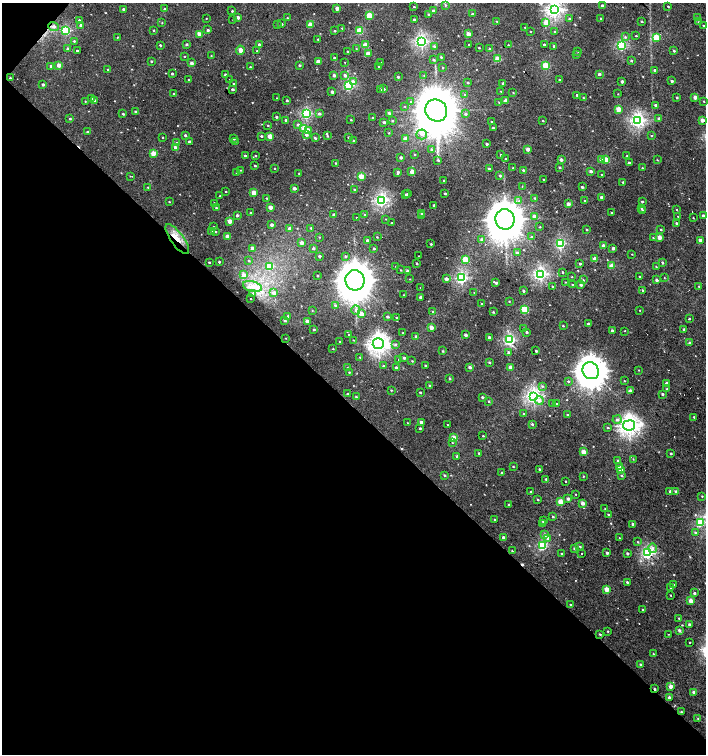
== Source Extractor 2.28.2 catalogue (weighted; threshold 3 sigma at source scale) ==
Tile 9 of 4 x 4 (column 1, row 3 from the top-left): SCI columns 164-1571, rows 1506-3008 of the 6023 x 6013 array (HDU 1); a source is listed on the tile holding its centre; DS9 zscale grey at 2 x 2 block average (1 PNG px = mean of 2 x 2 image px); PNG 708 x 756 px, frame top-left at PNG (2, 3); each listed source drawn as its Kron ellipse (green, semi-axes under 4 px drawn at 4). Shown black and unused: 47% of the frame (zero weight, under 2 of 3 exposures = <1% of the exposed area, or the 3 px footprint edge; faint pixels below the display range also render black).
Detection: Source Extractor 2.28.2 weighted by HDU 2 'WHT'; one run over the whole footprint, this tile lists its part. Background 0.00103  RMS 0.0032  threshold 0.0145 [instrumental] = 3 sigma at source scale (4.5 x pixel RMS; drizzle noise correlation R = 1.50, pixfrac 1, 0.0396/0.0396 arcsec/px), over >= 5 px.
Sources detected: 549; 2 inside a brighter object's white glare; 10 cosmic-ray / hot-pixel residue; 1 long thin detection or spike segment (spike, bleed or trail) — neither listed nor drawn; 4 inside a brighter listed object's ellipse — not listed separately; of the other 532, all 500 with FLUX_AUTO >= 0.326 (the completeness limit of this list) listed and drawn (32 fainter detections not listed), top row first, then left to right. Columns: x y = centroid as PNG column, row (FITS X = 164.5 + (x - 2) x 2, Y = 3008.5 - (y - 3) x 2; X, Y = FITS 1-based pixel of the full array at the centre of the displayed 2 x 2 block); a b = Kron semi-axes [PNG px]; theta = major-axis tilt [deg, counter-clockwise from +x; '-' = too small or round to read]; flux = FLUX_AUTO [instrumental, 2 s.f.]
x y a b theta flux
445 5 3 3 - 0.88
602 6 2 2 - 2.9
668 6 2 2 - 0.71
414 7 2 2 - 0.68
337 8 2 2 - 5.9
123 9 2 2 - 0.93
165 9 2 2 - 1.4
554 10 4 4 - 180
232 11 2 2 - 0.94
434 11 3 3 - 2.2
428 14 2 2 - 0.83
472 14 2 2 - 1.6
369 15 3 3 - 22
238 17 2 2 - 3.2
698 17 2 2 - 0.36
206 18 2 2 - 0.37
287 18 3 2 - 0.5
601 18 2 2 - 0.98
233 19 2 2 - 0.36
414 19 2 2 - 1.1
569 19 2 2 - 1.6
79 20 2 2 - 2.3
496 21 2 2 - 0.44
642 21 2 2 - 0.99
546 22 3 3 - 13
698 22 3 2 - 0.46
162 23 3 2 - 0.33
281 24 2 2 - 1.3
81 25 3 2 - 2
277 25 2 2 - 0.52
310 25 3 2 - 13
703 25 2 2 - 0.8
54 27 5 4 - 2.5
525 27 2 2 - 0.34
342 28 3 3 - 0.74
153 30 3 2 - 0.6
208 30 2 2 - 1.3
65 31 3 3 - 58
335 31 3 2 - 0.71
359 31 3 3 - 24
530 31 2 2 - 0.37
555 32 2 2 - 1.1
199 34 3 2 - 8.6
468 34 2 2 - 6.9
636 36 2 2 - 0.67
117 37 2 2 - 0.41
625 37 4 3 - 1.1
656 37 3 2 - 24
318 39 2 2 - 0.65
74 41 3 2 - 0.79
421 42 4 3 - 120
187 44 3 2 - 1.2
160 45 2 2 - 0.92
259 45 2 2 - 2.3
365 45 3 2 - 12
469 45 2 2 - 0.54
508 45 2 2 - 0.38
544 45 2 2 - 1.6
621 45 3 3 - 77
434 46 3 3 - 1.1
554 46 2 2 - 1.4
479 48 2 2 - 0.62
68 49 3 2 - 2.6
356 49 2 2 - 0.37
489 49 2 2 - 0.98
77 50 2 2 - 0.84
240 50 4 3 - 5.4
257 51 2 2 - 0.74
578 51 2 2 - 0.46
674 51 3 2 - 1.2
348 52 2 2 - 1.8
368 53 3 2 - 4.4
577 54 2 2 - 1.5
184 56 2 2 - 0.41
211 56 2 2 - 0.35
441 57 2 2 - 0.79
334 58 2 2 - 0.96
498 59 3 2 - 17
433 60 3 3 - 1.2
631 60 3 2 - 1.1
151 61 2 2 - 0.74
318 61 2 2 - 5.6
191 63 3 2 - 3
345 63 2 2 - 0.33
380 63 2 2 - 0.71
59 65 3 2 - 5.6
300 65 2 2 - 1.4
51 66 3 2 - 1.8
546 66 3 3 - 34
250 67 2 2 - 0.82
378 67 2 2 - 0.4
443 68 2 2 - 0.48
108 70 2 2 - 1.5
654 70 2 2 - 1.3
172 74 3 2 - 0.95
599 74 2 2 - 2.4
225 75 2 2 - 2
334 75 2 2 - 2.7
345 75 3 3 - 2.1
424 76 3 2 - 0.54
398 77 2 2 - 1.1
10 78 2 2 - 0.73
189 80 2 2 - 0.73
229 80 2 2 - 0.33
560 80 2 2 - 1
622 81 2 2 - 2.5
672 81 2 2 - 1.8
353 82 3 3 - 4.5
468 82 2 2 - 0.85
503 83 2 2 - 1.6
43 84 2 2 - 1.7
233 84 2 2 - 1
349 86 3 3 - 62
232 89 3 2 - 1.5
380 89 2 2 - 0.64
384 89 2 2 - 1.3
501 91 2 2 - 0.45
332 92 2 2 - 2.5
513 92 2 2 - 0.48
174 94 2 2 - 0.46
464 94 2 2 - 0.41
618 94 2 2 - 0.37
577 95 2 2 - 0.99
677 97 2 2 - 1
695 97 2 2 - 5.5
277 98 2 2 - 0.37
583 98 3 2 - 0.74
92 99 2 2 - 0.76
94 100 3 2 - 1.2
287 100 2 2 - 1.5
85 101 2 2 - 0.45
506 101 2 2 - 8.1
704 101 2 2 - 0.53
411 102 3 3 - 0.76
499 102 3 2 - 0.47
655 105 2 2 - 1.5
405 106 2 2 - 0.35
618 109 3 2 - 16
436 110 11 10 - 4800
135 111 2 2 - 1.1
306 113 3 3 - 80
389 113 3 3 - 1.4
123 114 2 2 - 1.1
319 114 3 3 - 1.9
466 114 3 3 - 1.5
276 117 2 2 - 1.3
373 118 2 2 - 1
659 118 3 2 - 2.1
70 119 3 2 - 0.84
286 120 2 2 - 1.8
351 120 2 2 - 0.55
392 120 2 2 - 0.95
638 120 4 3 - 160
702 120 2 2 - 6.2
491 121 2 2 - 0.4
543 121 2 2 - 0.49
384 122 2 2 - 2
298 124 4 3 - 1.4
268 125 2 2 - 0.52
493 128 2 2 - 0.76
304 129 3 3 - 20
309 130 3 3 - 3.1
87 132 2 2 - 1.2
389 133 2 2 - 0.48
422 134 5 5 - 3
185 135 2 2 - 1.2
306 135 3 3 - 2.3
261 136 2 2 - 1.1
270 136 3 2 - 11
327 136 3 2 - 0.68
651 136 3 2 - 0.5
348 137 2 2 - 0.76
163 138 2 2 - 0.42
234 138 2 2 - 1.8
315 138 3 2 - 1.2
405 139 3 2 - 7.2
235 141 2 2 - 0.37
354 141 2 2 - 1
190 142 2 2 - 2.9
177 143 3 3 - 1.1
487 144 2 2 - 1.4
175 147 3 2 - 2.1
528 149 2 2 - 5.2
432 150 3 2 - 2.9
153 153 3 2 - 12
414 154 2 2 - 0.49
501 155 2 2 - 0.91
245 156 2 2 - 0.99
255 156 3 2 - 0.65
627 156 2 2 - 0.5
401 157 2 2 - 1.8
506 159 2 2 - 0.66
561 159 2 2 - 2.5
606 159 3 2 - 13
438 160 3 2 - 1
602 160 2 2 - 7.1
657 160 3 2 - 0.43
629 162 2 2 - 1.1
335 163 2 2 - 0.65
255 165 2 2 - 0.95
560 167 2 2 - 1.1
513 168 2 2 - 0.51
642 168 3 2 - 0.58
275 169 2 2 - 2
489 169 2 2 - 1.2
241 170 3 2 - 0.45
523 170 2 2 - 1.5
412 171 3 2 - 11
591 171 2 2 - 2.6
398 172 4 2 - 1.9
237 173 3 2 - 1.2
299 173 2 2 - 0.5
601 175 2 2 - 0.66
130 176 3 2 - 0.38
361 176 3 2 - 11
500 176 2 2 - 1.4
544 179 2 2 - 0.63
444 180 2 2 - 0.66
623 182 2 2 - 0.81
522 186 3 2 - 0.72
148 187 3 2 - 0.51
582 187 2 2 - 1.8
294 188 2 2 - 3.3
355 190 2 2 - 1.7
226 192 2 2 - 0.49
254 193 3 2 - 11
408 194 2 2 - 1.2
445 194 2 2 - 1.1
405 195 2 2 - 1.7
220 196 2 2 - 0.51
602 197 2 2 - 3.6
267 198 2 2 - 0.58
535 198 3 2 - 0.62
381 200 3 3 - 130
519 201 4 3 - 1.3
585 201 3 2 - 0.84
169 202 2 2 - 0.44
642 202 2 2 - 1.2
214 203 3 2 - 0.79
568 204 2 2 - 3.8
434 205 2 2 - 0.9
270 207 3 2 - 5.6
216 208 3 2 - 0.9
641 209 2 2 - 0.82
677 210 3 2 - 0.53
643 211 2 2 - 1.5
251 213 2 2 - 0.95
612 213 2 2 - 1.2
422 214 4 2 - 0.95
237 215 3 2 - 1.3
334 215 2 2 - 2.1
365 215 3 2 - 1.1
703 215 2 2 - 2
421 216 2 2 - 0.53
534 216 3 2 - 5
678 216 2 2 - 0.36
356 217 2 2 - 0.44
693 218 2 2 - 0.39
385 219 3 2 - 0.39
505 219 10 9 - 3000
230 221 3 2 - 9.4
391 223 2 2 - 0.76
676 223 2 2 - 1.1
272 225 2 2 - 2.6
213 227 2 2 - 0.79
540 227 2 2 - 0.41
311 228 2 2 - 0.67
290 229 2 2 - 4.6
661 229 3 2 - 0.73
587 230 2 2 - 0.8
215 231 3 2 - 0.79
212 232 3 2 - 1.4
227 236 2 2 - 4
319 237 2 2 - 0.37
377 237 2 2 - 0.47
531 237 2 2 - 1.4
659 237 2 2 - 8.8
653 238 2 2 - 0.45
177 239 18 6 -54 11
482 239 3 3 - 2.3
367 240 2 2 - 2.2
700 241 2 2 - 5.6
302 243 3 2 - 2.5
431 244 2 2 - 0.85
560 244 3 3 - 72
603 246 2 2 - 4.8
253 248 3 2 - 5.8
313 248 2 2 - 1.2
374 248 2 2 - 0.92
613 248 3 2 - 2
517 253 3 2 - 1.2
632 254 2 2 - 0.33
319 256 2 2 - 1.8
345 256 3 3 - 0.74
419 256 2 2 - 0.33
465 259 3 3 - 22
595 259 2 2 - 7.1
249 261 3 2 - 0.74
209 262 2 2 - 0.7
219 262 2 2 - 0.92
662 262 3 2 - 0.95
417 263 2 2 - 0.82
580 264 2 2 - 1.2
270 266 3 3 - 20
612 266 3 2 - 13
656 266 3 2 - 0.43
396 267 2 2 - 0.36
401 270 2 2 - 0.57
407 271 3 2 - 2
562 272 3 2 - 0.52
540 274 3 3 - 140
243 275 3 3 - 2.6
317 275 2 2 - 0.53
572 277 2 2 - 0.34
640 277 2 2 - 1.1
462 278 3 3 - 88
664 278 2 2 - 0.34
410 279 3 2 - 0.36
446 279 3 2 - 3.3
355 280 10 9 - 2800
583 280 2 2 - 1.1
657 280 2 2 - 2.2
565 282 2 2 - 0.35
496 283 3 2 - 1.5
573 284 2 2 - 0.65
581 285 2 2 - 1.7
699 286 3 2 - 0.43
252 287 9 5 -15 7.9
420 287 2 2 - 0.34
552 287 2 2 - 0.48
523 291 2 2 - 1.2
643 291 2 2 - 1.9
253 293 3 3 - 1.1
274 293 4 3 - 3.2
474 293 3 2 - 0.44
404 295 2 2 - 0.36
421 297 2 2 - 4.3
251 299 2 2 - 0.65
509 301 2 2 - 0.46
481 304 2 2 - 0.44
335 305 3 3 - 0.9
356 310 5 4 - 2.1
525 310 3 3 - 39
640 310 2 2 - 0.42
312 311 3 2 - 0.36
433 312 2 2 - 0.62
493 312 2 2 - 0.77
361 314 3 2 - 6.1
288 316 2 2 - 1.1
387 317 2 2 - 1.6
397 318 3 3 - 1.1
689 319 2 2 - 0.98
284 320 3 2 - 1.3
307 321 2 2 - 4
588 324 2 2 - 1.2
563 326 2 2 - 0.56
431 327 2 2 - 6.9
524 328 2 2 - 0.6
314 329 2 2 - 1
684 329 2 2 - 2.1
612 330 3 2 - 1.5
624 331 4 2 - 0.38
527 332 2 2 - 1.6
403 333 2 2 - 0.86
349 334 2 2 - 0.34
465 335 2 2 - 2
416 337 2 2 - 2
489 337 2 2 - 2.1
286 338 2 2 - 0.35
353 340 2 2 - 0.4
510 340 3 3 - 96
340 342 2 2 - 0.71
690 343 2 2 - 2.5
378 344 5 5 - 310
395 345 4 3 - 1.1
333 349 2 2 - 0.49
443 351 3 2 - 0.66
536 351 2 2 - 1.2
508 352 3 3 - 1.5
360 357 2 2 - 0.51
404 358 3 2 - 1.5
398 360 2 2 - 1.2
412 361 2 2 - 0.49
489 362 3 2 - 0.71
383 366 2 2 - 0.89
425 366 2 2 - 0.91
470 367 3 2 - 2.6
511 367 2 2 - 8.7
347 368 3 2 - 0.75
396 368 3 2 - 2.7
639 370 3 2 - 0.35
591 371 9 8 - 1200
349 372 2 2 - 0.59
450 379 3 2 - 0.91
568 381 2 2 - 0.91
624 381 2 2 - 0.48
666 383 2 2 - 2.9
430 386 2 2 - 1.6
542 386 4 3 - 0.91
667 389 2 2 - 0.7
391 390 2 2 - 0.56
630 391 2 2 - 4.1
420 392 2 2 - 0.94
348 394 2 2 - 1.3
662 394 2 2 - 1.4
533 396 4 3 - 160
356 397 3 2 - 0.67
482 397 2 2 - 1.1
539 400 4 4 - 3.2
489 401 3 2 - 0.59
552 403 3 2 - 0.49
557 404 2 2 - 1.3
524 414 2 2 - 1.1
567 415 2 2 - 1.4
694 417 2 2 - 0.65
617 419 4 4 - 1.7
421 422 2 2 - 3.3
407 423 2 2 - 0.34
532 424 3 2 - 1.3
447 425 2 2 - 0.41
629 425 6 5 - 270
608 427 3 2 - 0.74
420 428 2 2 - 0.98
483 436 2 2 - 1
454 438 3 2 - 14
452 442 3 2 - 0.52
583 452 2 2 - 9.2
479 453 2 2 - 0.96
671 453 2 2 - 1.2
457 456 2 2 - 1.5
633 459 3 2 - 0.4
618 460 3 2 - 0.99
513 466 2 2 - 0.64
619 466 2 2 - 2
539 469 2 2 - 0.91
621 469 2 2 - 7.7
502 472 2 2 - 0.86
444 475 2 2 - 1.1
583 476 2 2 - 0.54
622 476 3 2 - 0.7
546 479 2 2 - 1.2
565 481 2 2 - 1.2
670 491 2 2 - 2.3
531 492 2 2 - 0.95
676 492 3 2 - 2.4
576 494 2 2 - 0.38
702 496 2 2 - 0.61
538 499 2 2 - 0.84
568 499 2 2 - 1.8
560 502 3 2 - 16
582 503 2 2 - 4.5
509 505 3 2 - 0.8
605 509 2 2 - 0.38
608 514 3 2 - 0.87
553 517 3 2 - 0.75
494 519 3 2 - 0.51
543 521 2 2 - 1.3
700 523 3 3 - 43
542 524 2 2 - 2.4
633 524 2 2 - 2.4
695 532 3 3 - 0.86
545 535 3 3 - 2
503 537 2 2 - 2
548 538 3 3 - 3
619 538 2 2 - 0.37
638 542 3 2 - 0.63
542 546 3 3 - 53
580 546 3 2 - 0.72
574 548 2 2 - 1.3
652 548 5 3 - 2.4
512 551 2 2 - 0.54
582 553 2 2 - 0.89
607 553 2 2 - 1.9
627 553 2 2 - 1.7
648 553 3 3 - 100
562 554 2 2 - 1.3
627 582 2 2 - 0.92
673 584 3 2 - 0.56
671 588 3 2 - 0.57
606 589 2 2 - 12
694 593 2 2 - 1.5
671 595 2 2 - 0.42
691 601 2 2 - 13
571 605 2 2 - 1.1
642 609 2 2 - 0.57
679 618 2 2 - 0.79
690 625 2 2 - 3.7
679 630 3 2 - 1.9
608 631 2 2 - 0.75
600 634 3 2 - 0.83
668 634 2 2 - 0.34
690 643 2 2 - 2.5
653 654 2 2 - 0.49
641 664 2 2 - 1.2
671 686 2 2 - 6.3
655 689 2 2 - 1.2
694 692 2 2 - 5.3
669 698 2 2 - 4.8
681 712 3 3 - 0.7
698 719 3 2 - 0.7
Overlapping masked pixels (flux is a lower limit): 2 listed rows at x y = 177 239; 655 689
Isophote crosses this tile's border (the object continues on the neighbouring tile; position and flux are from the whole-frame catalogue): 1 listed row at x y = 554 10
Diffuse or blended objects may show on this block-average render without a row.